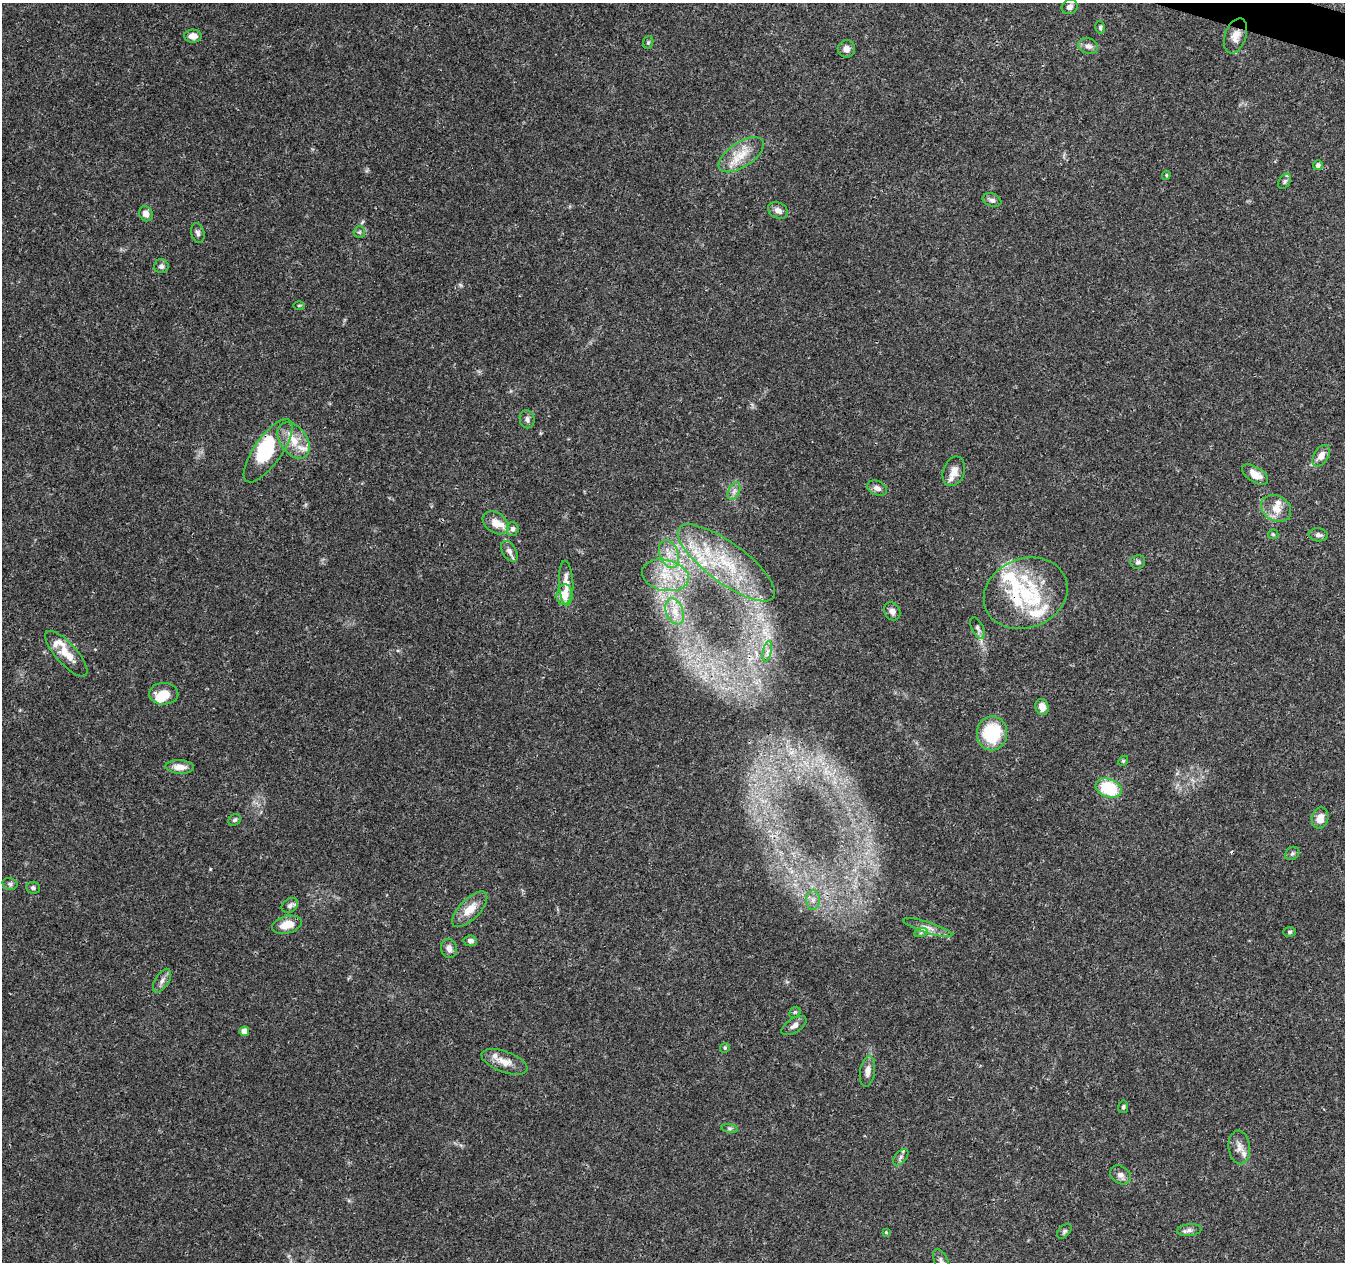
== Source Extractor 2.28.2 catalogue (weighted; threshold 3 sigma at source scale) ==
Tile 10 of 4 x 4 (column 2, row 3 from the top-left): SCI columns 1354-2696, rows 1542-2801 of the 5388 x 5541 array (HDU 1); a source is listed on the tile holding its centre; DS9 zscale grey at full resolution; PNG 1347 x 1264 px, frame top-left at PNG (2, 3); each listed source drawn as its Kron ellipse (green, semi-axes under 4 px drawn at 4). Shown black and unused: <1% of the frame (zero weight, under 3 of 4 exposures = <1% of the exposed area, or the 3 px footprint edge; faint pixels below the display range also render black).
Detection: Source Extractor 2.28.2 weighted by HDU 2 'WHT'; one run over the whole footprint, this tile lists its part. Background 0.0487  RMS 0.0025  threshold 0.0113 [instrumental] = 3 sigma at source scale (4.5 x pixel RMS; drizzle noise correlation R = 1.50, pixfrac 1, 0.0396/0.0396 arcsec/px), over >= 5 px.
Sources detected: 99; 3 inside a brighter object's white glare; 1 cosmic-ray / hot-pixel residue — neither listed nor drawn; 15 inside a brighter listed object's ellipse — not listed separately; the other 80 listed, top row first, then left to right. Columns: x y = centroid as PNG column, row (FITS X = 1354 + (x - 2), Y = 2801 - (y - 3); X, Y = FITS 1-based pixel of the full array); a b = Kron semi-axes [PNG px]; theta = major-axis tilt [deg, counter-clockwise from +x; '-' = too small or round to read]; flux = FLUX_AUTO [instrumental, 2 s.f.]
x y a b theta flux
1070 7 8 7 - 1.1
1100 27 6 5 - 0.45
193 36 8 6 -2 2.1
1235 36 18 10 71 2.3
648 42 6 5 - 0.39
1088 46 10 7 -20 1.2
846 49 8 8 - 1.6
741 155 26 12 33 5.2
1318 165 5 4 - 0.83
1166 175 4 3 - 0.31
1285 181 8 5 60 0.59
992 200 9 6 -18 0.9
778 210 10 7 -26 1.4
146 214 8 6 -60 1.8
359 232 6 5 - 0.44
198 233 10 6 -76 0.81
161 266 7 7 - 0.95
299 305 6 3 1 0.27
527 419 9 7 -80 0.92
294 440 20 13 -53 4.9
268 451 37 14 55 10
1321 456 12 7 57 2.2
954 471 15 10 69 2.4
1255 474 15 7 -32 2.7
877 488 10 7 -22 1.3
734 491 9 5 65 0.96
1276 508 16 12 -32 3.2
496 523 14 10 -35 3.1
512 529 7 6 - 0.83
1273 534 5 5 - 0.33
1318 535 9 6 -6 0.9
509 551 11 7 -58 1.3
669 554 14 9 -69 3.2
1138 562 7 6 - 0.78
726 563 58 20 -37 21
665 575 24 15 -12 8
566 583 23 7 -87 3.1
1026 593 43 34 21 22
564 595 10 7 78 4.5
675 611 14 8 -68 2.4
892 611 9 7 -61 1.2
978 628 11 5 -64 0.85
767 651 10 4 77 0.85
66 654 29 10 -48 4.4
164 694 14 11 -2 4.2
1042 707 8 6 -72 2.6
992 733 17 15 81 14
1123 761 5 4 - 0.3
180 767 14 7 -4 2.4
1109 788 13 9 -20 14
1320 818 10 8 77 2.5
235 820 7 5 36 0.51
1292 853 7 6 - 0.57
10 884 8 5 -14 0.57
33 888 7 6 - 0.55
813 900 10 6 89 1.3
290 905 9 6 36 0.77
470 909 23 10 46 3.9
287 925 15 8 15 4
928 928 26 5 -18 2
921 932 7 4 20 0.55
1289 932 6 5 - 0.45
470 941 7 5 -8 0.86
449 949 9 8 - 1.3
162 981 13 6 58 1.2
795 1012 6 4 44 0.39
794 1026 14 7 32 1.4
244 1031 5 5 - 2.7
725 1048 5 4 - 0.34
504 1062 24 10 -20 3.2
867 1071 16 7 82 1.8
1123 1107 6 5 - 0.45
730 1128 8 4 -8 0.48
1239 1147 17 10 -84 2.1
901 1157 10 5 49 0.77
1121 1175 11 8 -33 1.3
1189 1230 12 6 6 1
1064 1231 9 5 45 0.54
886 1232 4 4 - 0.24
942 1262 14 6 -67 1.1
Overlapping masked pixels (flux is a lower limit): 1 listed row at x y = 1235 36
Isophote crosses this tile's border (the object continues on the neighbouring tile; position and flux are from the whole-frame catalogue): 1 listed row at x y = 942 1262